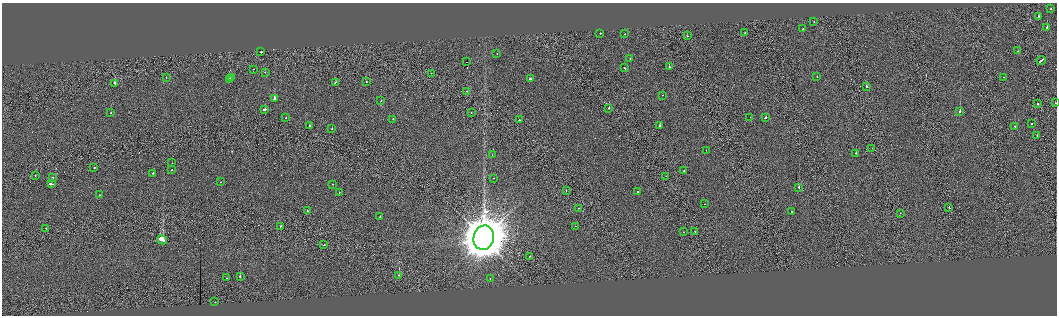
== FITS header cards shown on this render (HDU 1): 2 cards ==
NAXIS1  =                 2110
NAXIS2  =                  627

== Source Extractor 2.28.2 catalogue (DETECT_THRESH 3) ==
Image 2110 x 627 px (HDU 1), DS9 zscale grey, zoomed out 1/2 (1 PNG px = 2 x 2 image px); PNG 1059 x 318 px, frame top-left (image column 2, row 626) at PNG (2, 3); each listed source drawn as its Kron ellipse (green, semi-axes under 4 px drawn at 4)
Background -0.0752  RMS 3.2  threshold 9.59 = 3 sigma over >= 5 px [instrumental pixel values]
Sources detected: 104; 10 cannot appear on this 1/2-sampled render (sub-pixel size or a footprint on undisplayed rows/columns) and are neither listed nor drawn; the other 94 listed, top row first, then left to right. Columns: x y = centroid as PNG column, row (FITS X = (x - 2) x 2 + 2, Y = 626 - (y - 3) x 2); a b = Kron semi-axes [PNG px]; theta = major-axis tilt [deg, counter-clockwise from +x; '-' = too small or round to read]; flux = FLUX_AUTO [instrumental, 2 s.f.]
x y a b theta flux
1051 9 2 1 - 5.3e+02
1039 16 2 2 - 3.5e+03
814 21 2 2 - 1.4e+03
1047 28 2 2 - 2.1e+04
803 29 2 2 - 2.8e+03
600 33 2 2 - 1.6e+03
745 33 2 2 - 1.1e+03
624 34 2 2 - 9.6e+02
687 36 2 2 - 1.7e+03
1018 51 2 1 - 1.0e+03
261 52 2 2 - 8.0e+03
497 54 2 1 - 6.6e+02
630 58 2 1 - 8.8e+02
1041 60 5 2 - 8.9e+03
466 62 2 1 - 5.2e+05
669 67 2 2 - 5.6e+03
625 68 3 2 - 4.0e+03
254 69 2 1 - 2.0e+03
265 72 2 2 - 3.0e+03
431 73 2 1 - 8.2e+02
817 77 2 1 - 8.9e+02
1004 77 2 1 - 1.7e+03
166 78 2 2 - 6.8e+02
232 78 2 2 - 3.2e+03
229 79 2 2 - 4.6e+03
530 79 3 2 - 4.4e+03
366 82 2 1 - 1.8e+03
115 83 4 2 - 6.3e+03
335 83 3 2 - 2.8e+03
866 86 2 2 - 4.0e+03
467 91 2 2 - 1.2e+03
663 95 2 2 - 6.6e+02
274 99 2 2 - 9.8e+03
381 101 2 1 - 1.1e+03
1037 103 2 1 - 3.0e+03
1055 103 2 2 - 1.9e+03
609 108 2 2 - 3.4e+03
265 109 2 2 - 1.2e+04
471 112 2 1 - 1.0e+03
960 112 2 2 - 2.1e+04
111 113 2 2 - 1.5e+03
750 117 2 1 - 7.3e+02
286 118 2 2 - 9.5e+02
765 118 3 2 - 6.7e+03
393 119 2 2 - 2.4e+03
519 120 2 2 - 2.4e+03
1031 124 2 1 - 1.7e+03
659 125 2 2 - 3.7e+03
309 126 2 2 - 1.6e+03
1015 127 2 2 - 1.6e+03
332 129 2 2 - 2.1e+03
1037 135 2 1 - 1.4e+03
872 148 2 1 - 9.4e+02
706 150 2 1 - 1.4e+03
856 153 2 2 - 1.1e+04
492 155 2 1 - 7.5e+02
172 163 2 1 - 9.4e+02
94 167 2 2 - 5.9e+03
172 170 2 2 - 1.4e+03
684 171 2 2 - 1.4e+03
153 173 2 2 - 1.7e+03
35 175 2 2 - 1.4e+03
666 176 2 1 - 3.9e+02
53 177 2 2 - 1.4e+03
494 178 2 1 - 1.9e+03
220 182 2 1 - 6.9e+02
51 184 4 2 - 8.3e+03
333 184 2 1 - 1.4e+03
799 187 3 2 - 3.5e+03
566 190 2 1 - 8.1e+02
638 191 3 2 - 5.4e+03
339 192 2 2 - 1.0e+03
99 195 2 1 - 1.3e+03
705 204 2 2 - 1.9e+03
579 208 2 2 - 8.3e+02
949 208 2 1 - 2.5e+03
307 211 2 2 - 2.1e+03
791 211 2 2 - 2.9e+03
900 213 2 1 - 7.6e+02
380 217 2 2 - 1.1e+03
280 226 2 1 - 2.1e+03
575 226 2 1 - 1.3e+03
46 228 2 2 - 1.7e+03
695 231 2 1 - 2.3e+03
683 232 2 1 - 1.5e+03
484 238 12 10 76 2.7e+06
162 240 5 2 - 1.5e+05
324 245 2 1 - 1.8e+03
530 256 2 1 - 4.4e+03
399 275 2 2 - 2.6e+03
240 276 2 2 - 1.2e+04
226 278 2 2 - 6.9e+02
490 278 2 1 - 8.3e+02
215 302 2 1 - 1.4e+03
At the frame edge (FLAGS 8, measured only in part): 1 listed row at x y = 1055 103
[10 sub-pixel or undisplayed-footprint detections neither listed nor drawn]